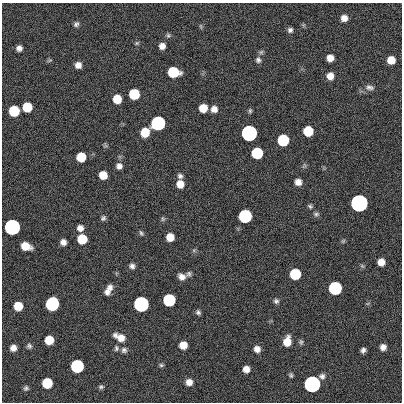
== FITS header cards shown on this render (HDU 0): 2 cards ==
NAXIS1  =                  400
NAXIS2  =                  400

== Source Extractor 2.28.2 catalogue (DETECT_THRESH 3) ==
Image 400 x 400 px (HDU 0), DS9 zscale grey, 1 PNG px = 1 image px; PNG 404 x 404 px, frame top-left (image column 1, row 400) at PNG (2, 3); no overlay
Background 0.683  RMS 33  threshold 100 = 3 sigma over >= 5 px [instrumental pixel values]
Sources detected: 88; all 88 listed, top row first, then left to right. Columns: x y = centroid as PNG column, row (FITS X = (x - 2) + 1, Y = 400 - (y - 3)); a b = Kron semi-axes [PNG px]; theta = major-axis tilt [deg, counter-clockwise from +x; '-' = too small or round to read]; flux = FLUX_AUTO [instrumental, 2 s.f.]
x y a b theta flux
344 18 7 6 - 1.6e+04
76 24 7 6 - 6.2e+03
201 26 7 3 -81 2.7e+03
290 30 6 6 - 6.7e+03
168 35 6 6 - 4.4e+03
137 43 7 4 36 3.1e+03
162 46 6 6 - 1.3e+04
19 48 5 5 - 1.1e+04
261 52 7 5 45 4.6e+03
330 58 6 6 - 1.8e+04
49 60 7 4 19 3.6e+03
258 60 8 7 - 7.0e+03
391 60 7 6 - 3.1e+04
78 65 7 6 - 1.5e+04
173 72 8 7 - 1.2e+05
330 76 7 7 - 1.9e+04
369 87 13 7 -4 1.1e+04
134 94 7 7 - 1.2e+05
117 99 7 7 - 4.7e+04
27 107 7 7 - 7.1e+04
203 108 7 7 - 3.9e+04
214 109 7 7 - 1.4e+04
14 111 7 7 - 1.2e+05
250 111 7 5 -90 4.0e+03
158 123 7 7 - 1.0e+06
308 131 7 7 - 9.0e+04
145 132 8 7 - 5.0e+04
249 133 7 7 - 3.5e+06
283 140 7 7 - 2.1e+05
257 153 7 7 - 1.8e+05
81 157 7 7 - 5.7e+04
119 166 7 7 - 1.1e+04
103 175 7 6 - 3.5e+04
180 176 7 6 - 7.0e+03
298 182 6 6 - 1.5e+04
180 184 8 7 - 2.3e+04
359 203 7 7 - 1.1e+07
310 206 7 5 -29 4.3e+03
316 214 8 6 -7 5.2e+03
245 216 7 7 - 5.4e+05
103 218 6 6 - 5.3e+03
163 219 7 5 90 3.8e+03
12 227 7 7 - 2.9e+06
80 228 7 6 - 1.3e+04
141 233 7 5 -61 4.2e+03
170 237 7 6 - 2.8e+04
82 239 7 7 - 7.6e+04
343 241 7 4 45 3.3e+03
63 242 6 5 - 1.2e+04
26 246 9 6 -18 3.8e+04
194 250 6 4 72 3.3e+03
381 262 6 6 - 2.1e+04
132 266 7 6 - 7.7e+03
362 266 7 4 -45 3.2e+03
189 274 7 6 - 5.4e+03
295 274 7 7 - 1.4e+05
182 277 9 7 -26 1.3e+04
110 287 8 7 - 1.0e+04
335 288 7 7 - 5.7e+05
107 292 9 7 69 1.1e+04
169 300 7 7 - 3.1e+05
276 301 7 6 - 6.0e+03
52 304 8 7 - 6.1e+05
141 304 7 7 - 2.1e+06
18 306 7 7 - 4.9e+04
198 312 6 5 - 5.6e+03
120 337 14 8 -26 2.5e+04
49 340 7 7 - 4.8e+04
287 341 9 7 77 3.4e+04
301 342 7 5 -80 4.4e+03
183 345 7 6 - 2.9e+04
29 346 7 6 - 5.9e+03
383 347 6 6 - 1.2e+04
13 348 6 6 - 1.3e+04
116 348 8 6 -84 5.3e+03
257 349 7 7 - 1.3e+04
124 350 8 7 - 7.4e+03
363 350 5 4 - 7.1e+03
161 365 6 5 - 3.9e+03
77 366 7 7 - 5.2e+05
246 369 6 6 - 1.6e+04
291 375 7 5 -71 4.2e+03
322 376 7 7 - 7.8e+03
189 382 7 7 - 1.6e+04
47 383 7 7 - 9.9e+04
312 384 7 7 - 5.5e+06
101 387 7 5 1 4.8e+03
26 388 6 6 - 5.5e+03